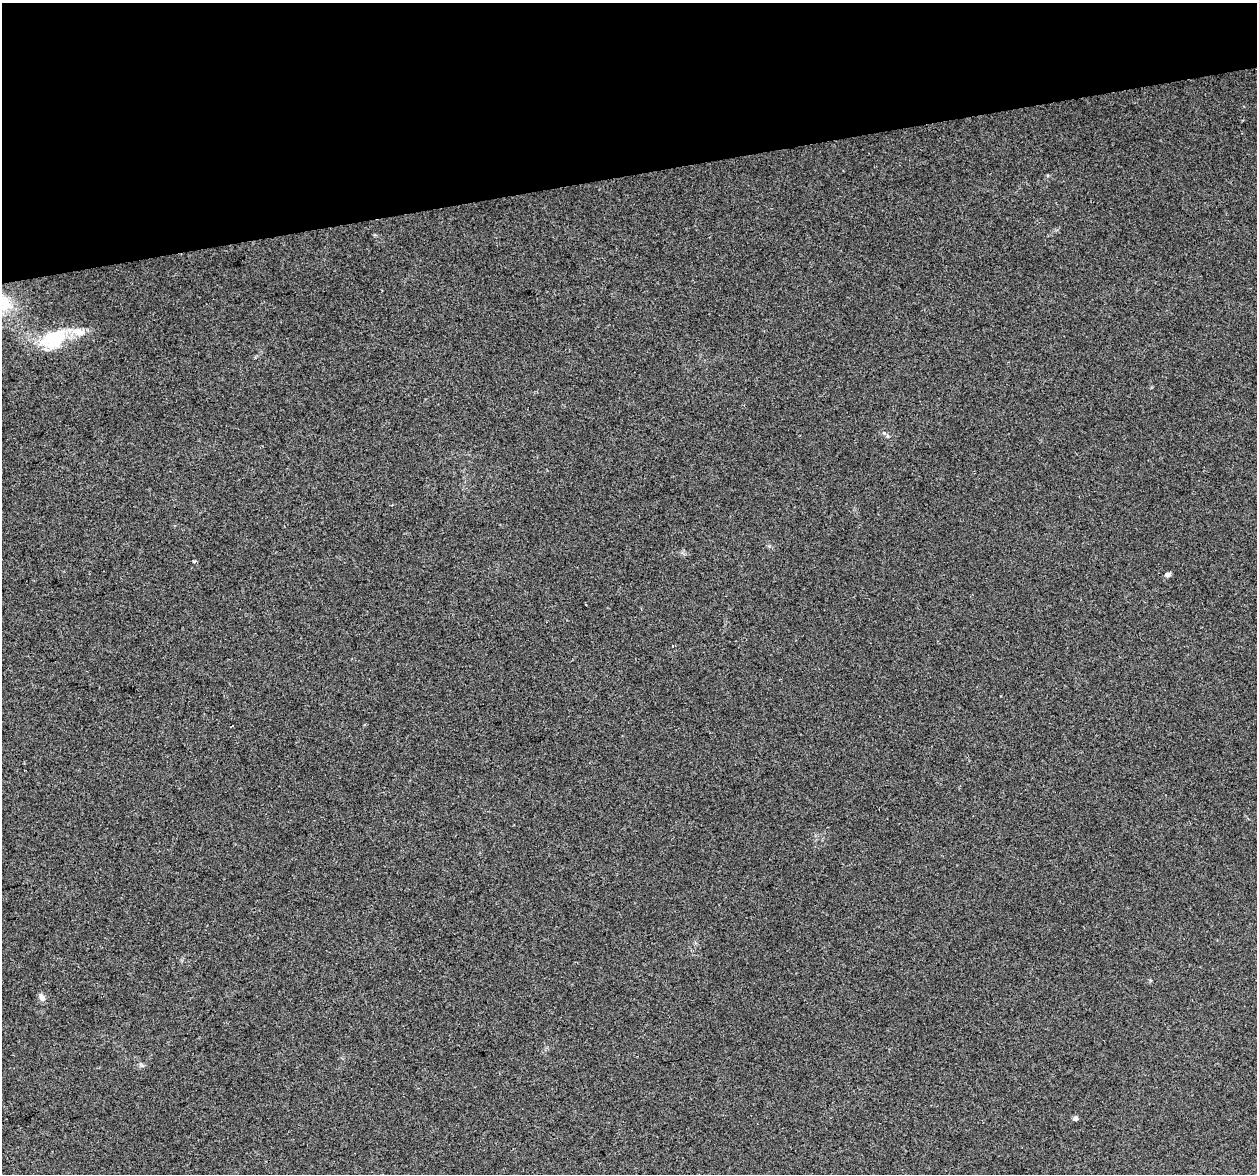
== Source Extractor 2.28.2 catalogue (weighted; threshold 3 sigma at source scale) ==
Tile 3 of 4 x 4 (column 3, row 1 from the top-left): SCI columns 2512-3766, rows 3602-4773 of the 5022 x 4810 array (HDU 1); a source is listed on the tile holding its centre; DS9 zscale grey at full resolution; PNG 1259 x 1176 px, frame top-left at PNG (2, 3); no overlay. Shown black and unused: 15% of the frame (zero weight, under 2 of 3 exposures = <1% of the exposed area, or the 3 px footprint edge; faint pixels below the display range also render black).
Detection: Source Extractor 2.28.2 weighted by HDU 2 'WHT'; one run over the whole footprint, this tile lists its part. Background 0.0816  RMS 0.0076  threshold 0.034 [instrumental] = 3 sigma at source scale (4.5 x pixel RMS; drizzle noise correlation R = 1.50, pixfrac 1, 0.0396/0.0396 arcsec/px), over >= 5 px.
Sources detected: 7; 1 inside a brighter listed object's ellipse — not listed separately; the other 6 listed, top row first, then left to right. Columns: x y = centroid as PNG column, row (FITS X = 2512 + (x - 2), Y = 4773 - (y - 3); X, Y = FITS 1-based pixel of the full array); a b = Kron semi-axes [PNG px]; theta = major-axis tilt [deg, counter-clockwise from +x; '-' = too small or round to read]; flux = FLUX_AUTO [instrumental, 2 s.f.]
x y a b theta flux
53 339 36 21 29 36
194 561 4 4 - 1
1168 575 7 5 14 2.1
586 605 2 2 - 0.5
42 998 10 7 -59 3
1075 1118 5 4 - 2.6